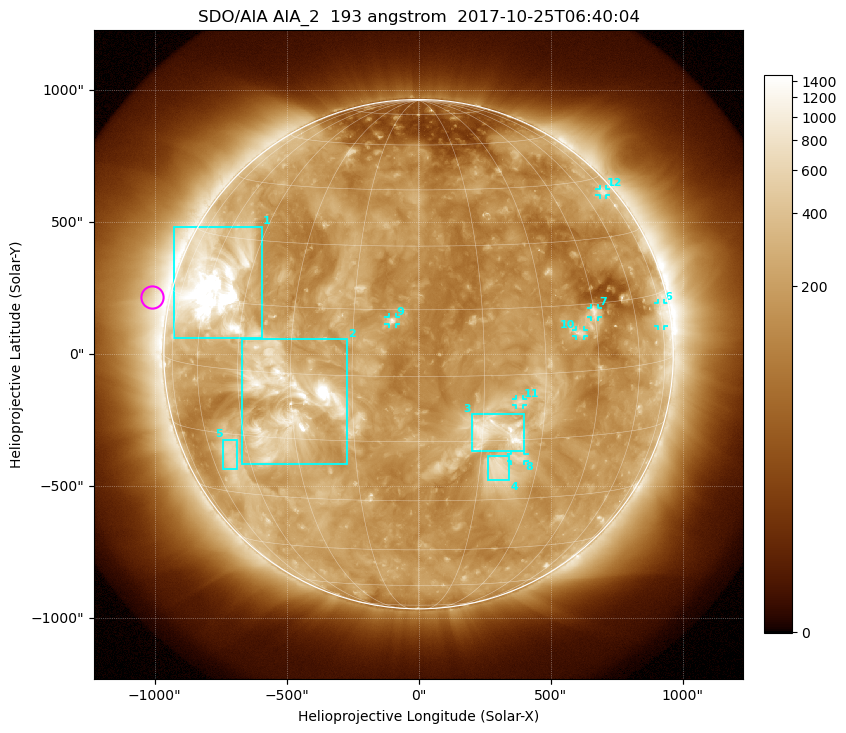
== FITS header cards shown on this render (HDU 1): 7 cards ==
TELESCOP= 'SDO/AIA'
INSTRUME= 'AIA_2'
WAVELNTH=                  193
WAVEUNIT= 'angstrom'
DATE-OBS= '2017-10-25T06:40:04.84'
CTYPE1  = 'HPLN-TAN'
CTYPE2  = 'HPLT-TAN'

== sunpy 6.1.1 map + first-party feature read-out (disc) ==
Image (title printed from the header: SDO/AIA AIA_2  193 angstrom  2017-10-25T06:40:04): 1024 x 1024 px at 2.4 arcsec/px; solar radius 965 arcsec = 402 px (full disc in frame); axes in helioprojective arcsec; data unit not stated in the header (colour bar unlabelled)
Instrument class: DISC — disc imager (sunpy class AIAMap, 193 A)
Bright regions (active regions / flare kernels): reference = the median radial profile (limb darkening/brightening removed); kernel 9 px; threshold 5 sigma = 364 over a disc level ~185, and >= 1.15x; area >= 12 px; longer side >= 10 px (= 24 arcsec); searched inside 0.97 R_sun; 12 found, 12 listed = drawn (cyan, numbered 1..; 7 of them under ~33 arcsec drawn as corner ticks so the feature stays visible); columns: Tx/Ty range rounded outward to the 5 arcsec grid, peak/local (2 s.f.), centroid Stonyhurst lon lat
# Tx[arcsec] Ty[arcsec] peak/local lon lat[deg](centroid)
1 -930..-590 60..485 17 -57 +18
2 -670..-270 -415..60 14 -31 -6
3 200..400 -370..-225 6.4 +18 -13
4 260..345 -480..-385 4.1 +20 -22
5 -740..-685 -440..-325 3.6 -51 -20
6 905..930 105..195 3.5 +75 +11
7 650..680 140..175 4.7 +45 +13
8 350..400 -405..-380 3.4 +24 -19
9 -115..-85 115..140 5.5 -6 +12
10 595..630 70..90 3.8 +40 +9
11 370..395 -195..-170 3.2 +24 -6
12 685..710 600..630 3.1 +73 +41
Off-limb structures (1.02-1.3 R_sun): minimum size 162 px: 4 found; the strongest spans PA ~40..110 deg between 1.02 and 1.3 R_sun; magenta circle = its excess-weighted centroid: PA ~80 deg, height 1.07 R_sun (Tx ~-1010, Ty ~215 arcsec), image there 2.6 x the reference